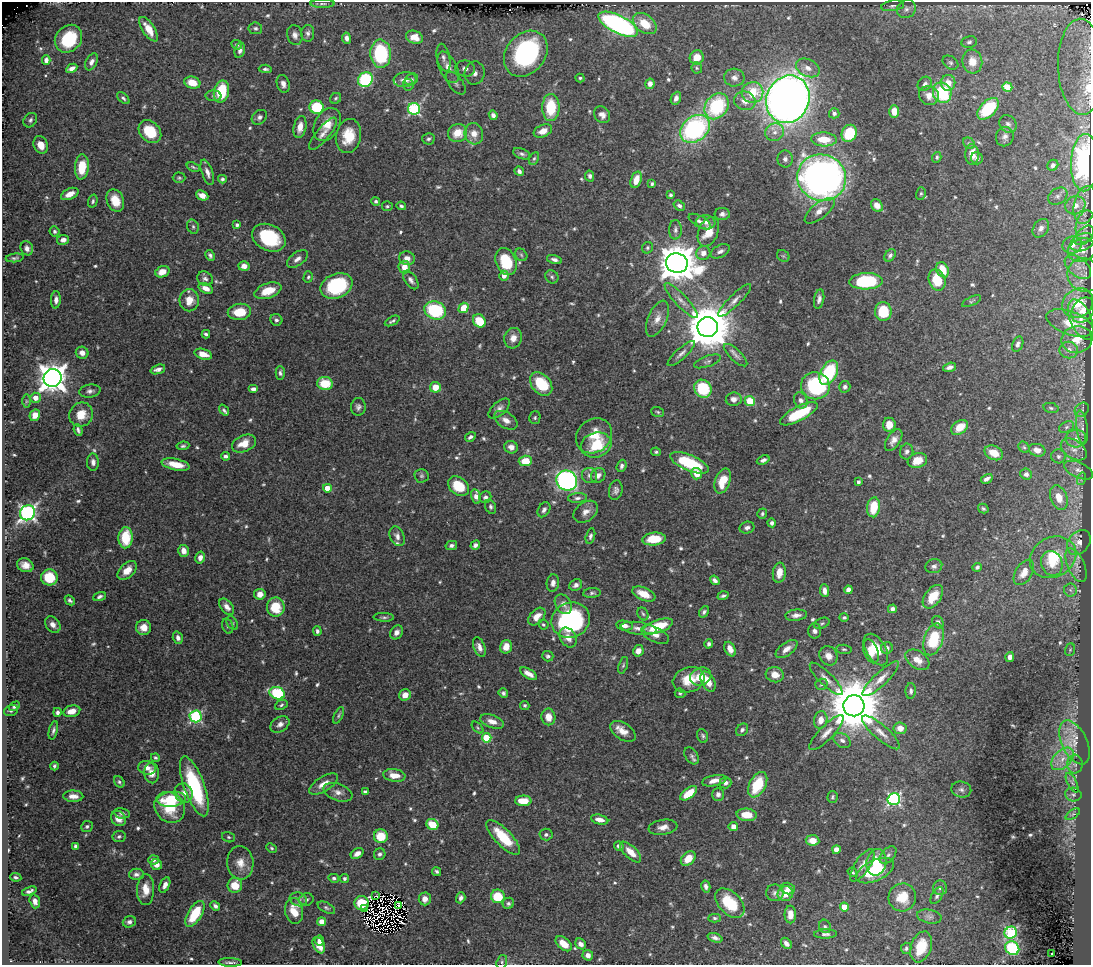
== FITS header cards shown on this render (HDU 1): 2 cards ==
NAXIS1  =                 1089
NAXIS2  =                  963

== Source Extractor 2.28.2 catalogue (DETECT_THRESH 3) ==
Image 1089 x 963 px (HDU 1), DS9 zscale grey, 1 PNG px = 1 image px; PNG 1093 x 967 px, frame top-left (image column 1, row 963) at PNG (2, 2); each listed source drawn as its Kron ellipse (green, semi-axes under 4 px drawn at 4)
Background 0.471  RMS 0.014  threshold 0.0406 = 3 sigma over >= 5 px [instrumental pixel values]
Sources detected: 684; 5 with non-positive FLUX_AUTO (blend fragments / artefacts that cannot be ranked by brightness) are neither listed nor drawn; of the other 679, the 500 brightest by FLUX_AUTO listed and drawn (179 fainter detections omitted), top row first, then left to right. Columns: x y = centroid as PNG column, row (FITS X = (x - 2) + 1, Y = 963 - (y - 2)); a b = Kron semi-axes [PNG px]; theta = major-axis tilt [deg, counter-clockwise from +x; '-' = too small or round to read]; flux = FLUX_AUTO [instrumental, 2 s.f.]
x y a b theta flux
322 4 12 4 0 2
893 6 12 5 8 3.2
906 9 10 9 - 4.7
618 24 21 9 -26 270
645 24 13 9 -37 21
255 28 7 6 - 2.1
149 29 14 6 -57 14
308 33 8 6 87 2.9
295 35 10 7 -76 4.5
415 37 9 6 -20 11
346 38 5 4 - 4
68 39 15 12 48 46
969 42 8 6 10 2.6
237 45 6 4 -27 2.1
240 50 8 5 74 3.9
381 54 14 10 -87 77
526 54 25 19 51 220
697 57 7 7 - 13
443 58 14 6 -78 4.7
46 60 5 4 - 2.8
92 62 9 5 63 4.2
972 62 12 10 -83 14
950 63 8 6 -34 2.3
448 67 17 8 -64 11
1081 67 48 23 -88 170
72 68 6 4 28 4.3
697 68 6 5 - 1.6
808 68 12 8 -26 6.8
265 69 6 4 -5 1.9
465 69 10 8 -10 7.3
475 73 11 10 - 9.4
580 78 4 4 - 1.8
734 78 10 9 - 5.4
411 79 7 5 26 1.6
365 80 8 7 - 72
405 80 11 7 7 6
192 83 8 6 -16 15
456 83 13 7 -52 4.7
948 83 8 7 - 12
283 84 9 6 -72 4.5
650 84 5 4 - 4.1
925 84 8 6 42 3.1
408 85 6 5 - 2.4
1007 87 5 4 - 4.9
221 91 11 7 77 37
753 92 11 10 - 25
942 93 10 9 - 56
213 96 8 5 -3 2.2
929 96 10 9 - 7.4
123 98 7 4 -41 2.2
336 98 6 5 - 1.6
676 98 7 5 67 4.2
788 99 24 21 66 1000
745 101 11 9 -18 8.3
717 106 14 11 54 70
317 107 7 6 - 48
551 107 13 8 -90 37
414 109 6 6 - 110
988 109 13 7 45 46
894 111 6 5 - 12
834 113 5 5 - 2.7
493 115 5 4 - 2.9
602 115 9 7 -51 4.9
259 117 8 6 40 3.1
30 120 8 6 50 2.7
327 124 17 12 62 16
1008 124 9 8 - 3.6
300 127 11 6 79 10
695 129 16 12 38 150
543 131 9 6 23 7.9
150 132 13 9 -46 34
775 132 9 8 - 6.4
457 133 10 9 - 14
849 133 9 7 59 41
323 134 20 6 50 6.4
474 134 11 9 -73 8.8
348 136 17 12 77 23
1005 137 10 8 68 4.4
428 139 6 5 - 2.1
824 139 12 7 -3 21
969 143 6 5 - 1.6
41 145 9 7 -65 10
522 154 9 5 -20 2.6
972 155 10 7 -89 9.7
937 157 5 4 - 1.5
534 158 7 4 62 1.8
977 158 6 6 - 2.8
785 159 8 7 - 3.8
1085 163 28 14 88 160
1053 165 6 5 - 4
82 167 12 7 86 26
193 167 7 3 -21 1.5
519 171 5 4 - 3.1
207 172 13 5 -72 5.6
590 176 5 4 - 2.6
179 178 6 5 - 1.5
822 178 24 23 - 520
222 179 4 4 - 1.8
636 180 8 5 72 11
652 184 4 3 - 1.7
921 193 6 5 - 1.5
70 194 9 5 25 9.9
202 195 6 4 -24 6.6
670 195 4 3 - 2
1058 196 10 7 33 4
115 200 11 8 -68 17
93 201 7 4 74 1.7
376 201 4 4 - 1.9
877 205 7 5 -52 7.1
1075 205 10 9 - 11
1085 205 19 11 78 13
387 206 5 5 - 1.6
401 206 4 3 - 1.7
679 206 6 4 -38 3
820 211 18 8 38 8.1
722 214 8 6 0 3.6
700 222 12 5 -29 3.9
706 222 9 7 -7 4.3
237 225 4 4 - 1.8
1086 226 16 10 80 8.2
193 227 7 5 -74 1.9
1041 228 10 7 56 5
675 230 10 6 88 3.2
55 231 5 4 - 1.8
708 232 15 9 69 16
1084 235 11 7 44 4.3
269 238 17 13 -27 56
63 240 6 5 - 4.9
1082 242 12 8 23 5.3
1072 245 10 8 17 8.5
27 248 7 6 - 4.8
647 248 6 5 - 1.6
1082 250 14 11 18 15
720 251 10 6 28 3.7
703 253 7 7 - 6.3
210 255 6 4 -63 2.6
521 255 7 5 -47 1.8
890 255 7 5 56 2.2
783 256 7 5 -43 1.5
15 258 9 4 6 2
407 258 8 7 - 6.2
297 259 12 6 36 4.7
554 260 7 4 -16 3.3
506 262 14 10 -67 37
677 263 11 9 -12 2700
244 266 5 5 - 6.1
404 267 6 6 - 11
1078 267 15 9 -39 11
943 270 8 6 -63 18
162 272 7 5 19 9.2
1084 275 17 16 - 14
504 276 5 4 - 6.4
308 277 6 4 75 1.5
552 277 7 6 - 2.2
205 279 8 7 - 3.1
411 280 10 6 -55 3.7
937 280 11 8 -69 27
866 281 16 8 2 72
336 286 17 12 24 68
206 288 7 5 -26 6.8
268 291 14 7 19 16
819 299 10 5 79 3.6
56 300 8 5 87 4.3
189 300 11 9 89 13
734 300 22 5 45 5.7
681 301 23 6 -47 7.6
972 301 10 4 26 1.6
1078 303 16 14 37 28
463 308 5 4 - 18
435 310 11 9 -20 69
1083 310 14 10 56 7.3
883 311 9 8 - 35
239 312 11 8 5 20
657 319 19 9 66 9.4
1081 319 21 10 -66 12
276 320 6 5 - 2.4
392 321 8 3 27 2.1
479 321 7 6 - 24
1070 323 24 12 -19 22
708 327 10 10 - 4300
206 334 4 3 - 2.1
513 338 10 9 - 7.6
1077 339 15 13 11 18
1018 344 8 5 67 3
1069 350 9 8 - 7.7
82 353 6 6 - 6.1
203 354 9 5 -17 11
681 354 18 5 42 4.5
736 355 15 6 -43 3.9
707 361 14 5 19 3
949 367 7 4 16 3.5
158 369 7 4 19 3.8
280 373 7 4 -89 2.3
829 373 13 8 62 66
53 378 9 9 - 1300
325 383 8 6 -10 27
541 384 13 9 -49 36
815 386 14 13 - 79
435 387 5 5 - 14
845 387 6 5 - 2.8
253 389 5 3 - 3.5
703 389 9 8 - 45
90 391 10 6 7 3.4
36 398 5 5 - 7.9
734 399 8 7 - 5
801 400 8 6 -69 3.9
26 401 7 4 90 1.6
750 401 5 5 - 24
358 407 9 7 84 3.3
1051 408 8 5 -12 1.8
499 409 13 6 43 4.5
224 410 6 4 -53 1.9
1082 410 8 6 47 2.7
658 412 6 5 - 1.6
799 414 21 7 28 39
35 415 6 5 - 9
81 415 12 11 - 14
535 418 6 5 - 1.7
506 420 13 7 -32 6.3
889 425 7 6 - 13
959 427 9 6 36 17
1066 427 8 5 28 2.3
1082 427 17 5 -83 5.1
78 430 6 3 -67 2.2
594 436 19 16 42 21
470 437 6 4 31 2.5
1076 439 10 9 - 6.4
894 440 12 6 57 6
244 443 13 8 23 14
596 445 15 12 15 34
183 446 6 4 8 1.8
511 447 7 6 - 5.8
1024 447 6 5 - 1.6
1074 449 14 9 -35 8
1037 450 8 6 -16 7.5
907 451 8 6 80 3.2
656 452 5 4 - 1.5
994 453 10 7 -25 14
226 456 4 4 - 3.1
1058 456 7 7 - 2.8
763 460 6 4 21 2.6
917 460 10 7 18 14
525 461 7 5 2 18
93 462 8 6 -88 3.9
689 463 21 8 -23 54
176 464 14 5 -12 15
622 466 6 5 - 2.5
1079 470 15 7 -24 5.2
697 474 6 5 - 9.9
1026 474 6 5 - 3.5
589 475 8 7 - 4.3
598 475 8 6 54 4.6
421 476 7 7 - 2.2
987 479 6 3 29 3.1
1081 479 6 4 73 1.5
567 481 10 9 - 260
723 481 13 7 69 19
858 482 4 3 - 2.2
458 486 12 8 -37 26
327 488 4 4 - 15
616 490 10 7 79 3.6
476 496 7 5 -77 5.4
485 497 6 5 - 2.7
577 498 9 5 5 3
1059 498 13 8 -69 12
491 507 7 5 -72 2.3
874 507 10 6 81 24
983 509 5 4 - 1.7
544 510 8 5 59 3.2
586 512 13 9 38 7
28 513 8 7 - 290
762 514 5 4 - 2
772 523 4 4 - 2.7
747 528 7 6 - 3
397 536 10 7 -67 4.5
590 536 8 4 75 2.5
126 538 10 7 87 33
654 539 12 6 6 20
1079 543 14 10 52 7.3
475 545 5 4 - 3.3
451 546 6 4 13 2.6
184 551 6 5 - 7
1053 557 24 20 27 36
200 558 6 5 - 5.3
1052 563 12 10 -68 11
25 565 8 6 -21 7.4
1076 565 18 8 -66 7.8
934 566 8 7 - 3.2
977 567 5 4 - 2.3
127 570 11 7 44 10
1024 572 14 8 58 12
779 573 10 6 83 9.9
49 577 8 8 - 32
715 580 5 4 - 3.2
553 583 9 6 83 4.4
576 585 7 5 30 3.6
848 590 4 4 - 6.1
1070 590 6 6 - 2.6
824 591 6 4 -83 5.1
592 593 9 5 5 2.1
260 594 5 5 - 7.3
644 594 12 6 -24 13
99 596 7 4 21 2.5
723 596 5 3 - 2.2
933 597 13 8 54 19
70 600 5 4 - 2.1
563 604 10 8 -60 4.9
227 607 9 6 -52 5.4
276 607 9 9 - 27
892 609 4 4 - 3.4
704 612 6 4 57 2.3
643 614 7 5 -60 1.7
796 615 11 5 5 5.2
384 617 10 4 -3 2
537 617 10 6 47 9.2
844 617 4 4 - 1.9
571 620 19 17 25 130
938 622 6 5 - 3.3
232 623 7 5 -58 1.7
822 623 8 5 22 1.8
543 624 5 4 - 1.6
53 625 9 6 -52 5.3
228 626 7 5 -72 2.1
624 626 8 5 -9 5.1
658 626 15 6 18 30
144 627 7 7 - 8.1
638 628 18 6 -8 6.6
317 631 5 4 - 2.2
815 631 8 6 89 4.2
396 632 7 6 - 4.2
655 635 15 7 -25 6.7
178 638 6 5 - 3.9
568 638 10 7 -59 8.2
933 639 16 9 72 42
709 644 4 4 - 2.4
479 647 10 5 -68 5.1
506 647 7 6 - 8.1
887 648 6 5 - 4
730 649 8 5 -63 8.1
787 649 12 6 36 6.7
844 649 8 4 -5 1.5
876 650 17 10 -59 18
1070 650 6 5 - 1.5
638 651 6 5 - 6.7
871 651 12 7 -70 11
548 656 5 5 - 2.1
828 656 10 8 -57 6.9
1010 657 5 4 - 4.7
917 660 13 8 -34 9.9
623 665 8 4 72 1.5
529 674 10 4 -33 6.2
775 675 9 7 -14 10
701 677 11 8 21 16
826 679 22 6 -45 7.1
881 679 24 6 43 9.1
689 680 16 12 19 19
708 682 11 6 -61 12
821 684 6 5 - 1.9
911 691 8 5 88 2.6
277 693 8 6 -19 64
503 693 5 4 - 2.3
680 693 5 5 - 1.5
405 695 6 5 - 8
281 705 6 4 24 1.7
525 705 5 4 - 1.6
14 706 6 4 32 2.3
854 706 10 10 - 6300
11 710 7 5 20 2.2
72 711 9 5 13 8.6
57 712 4 4 - 2.8
339 715 9 4 64 1.7
196 716 6 6 - 130
548 717 8 7 - 9.8
821 720 9 6 76 9.3
492 721 12 6 -18 7.5
280 724 10 7 32 4.8
478 728 7 4 -46 1.5
900 728 7 6 - 7.6
53 730 9 4 75 2.6
742 730 7 5 50 2.9
623 731 14 8 -34 9.1
881 732 24 7 -41 8.9
826 733 23 7 46 8.7
703 736 7 5 -69 1.9
487 738 5 4 - 45
842 740 9 6 -33 4
1075 742 24 12 -64 20
692 756 9 6 -56 2.2
155 758 4 4 - 1.6
1062 759 13 8 45 11
1075 764 9 7 -87 4
54 766 4 3 - 1.8
147 768 9 7 -9 5.8
152 773 10 7 -85 7.9
394 775 11 6 -9 9.9
714 781 12 5 11 6.5
119 782 6 4 -55 2
725 783 6 5 - 3.2
1072 783 11 4 -63 3.2
324 784 16 7 32 9.8
758 785 14 8 62 39
194 786 31 10 -70 75
961 789 10 8 -13 3.6
365 791 4 3 - 1.6
338 792 15 8 -20 6.7
183 793 10 9 - 6.4
689 793 10 5 37 20
718 794 6 6 - 3.2
1073 794 8 6 -12 3
73 796 10 6 -1 6.4
832 797 6 5 - 1.6
171 799 14 7 6 41
894 799 6 6 - 170
523 801 8 5 0 16
170 807 16 14 -48 31
122 813 8 5 -11 2.4
1073 814 8 4 35 1.7
747 815 10 6 -5 16
118 819 8 7 - 6.9
600 820 9 4 -13 6.7
432 824 6 5 - 26
87 826 6 5 - 2.1
733 826 5 5 - 6.1
663 827 14 7 8 6.9
546 834 6 6 - 2.5
119 836 6 5 - 2
381 836 7 7 - 23
228 837 7 5 -17 1.9
503 837 22 8 -46 33
812 840 7 5 -6 11
76 846 4 4 - 3.2
619 846 5 4 - 3.1
272 848 6 4 -39 1.5
836 850 4 4 - 7.4
631 852 13 6 -44 11
357 853 7 5 32 4.9
380 854 6 5 - 2.5
888 855 10 6 50 3.3
688 858 8 6 43 14
153 860 5 4 - 3.1
876 862 13 10 79 17
240 863 17 13 -84 12
156 865 5 5 - 5.7
862 865 19 7 56 8.7
437 871 5 4 - 1.9
875 871 20 10 26 48
852 872 5 4 - 1.5
136 874 7 5 0 3.4
16 877 6 4 -8 2
334 878 5 4 - 2.1
344 878 5 4 - 1.8
165 885 8 5 65 4.4
235 885 7 7 - 18
706 886 6 4 -77 3.4
788 888 7 5 -15 4.9
940 888 7 7 - 3.3
146 890 15 8 89 13
29 891 7 3 20 3.2
775 893 8 8 - 3.5
785 894 8 7 - 16
376 896 4 3 - 6.1
498 896 7 6 - 29
937 896 9 5 60 2.7
902 897 14 13 - 23
461 898 6 4 72 3.1
298 899 9 6 -20 3.2
306 899 7 6 - 2.5
425 899 6 6 - 5.7
35 901 7 5 -73 5.1
362 903 7 7 - 21
508 903 6 5 - 2
730 903 17 11 -46 38
215 906 5 4 - 2.9
398 906 4 3 - 1.8
844 907 4 4 - 17
326 908 9 5 -28 2
365 909 2 2 - 2.3
294 911 13 9 -83 19
195 914 14 7 59 38
790 915 9 5 90 8.7
929 916 12 7 -12 4
715 918 6 4 -2 1.8
129 922 7 5 19 3.2
322 922 4 4 - 17
825 926 7 6 - 2.1
1011 933 6 6 - 86
825 934 11 4 2 3.2
715 938 8 4 -19 3.6
320 940 5 4 - 5.1
786 943 6 4 -49 3.9
564 944 9 5 -40 12
581 944 6 5 - 4.9
319 945 9 5 -64 12
921 947 16 10 70 21
906 948 6 5 - 1.9
1012 948 7 6 - 66
1051 954 3 2 - 1.7
588 955 5 5 - 5.2
230 962 12 2 -2 2.6
502 962 7 5 70 1.8
At the frame edge (FLAGS 8, measured only in part): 1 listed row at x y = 1081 67
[179 fainter detections neither listed nor drawn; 5 non-positive-flux detections neither listed nor drawn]